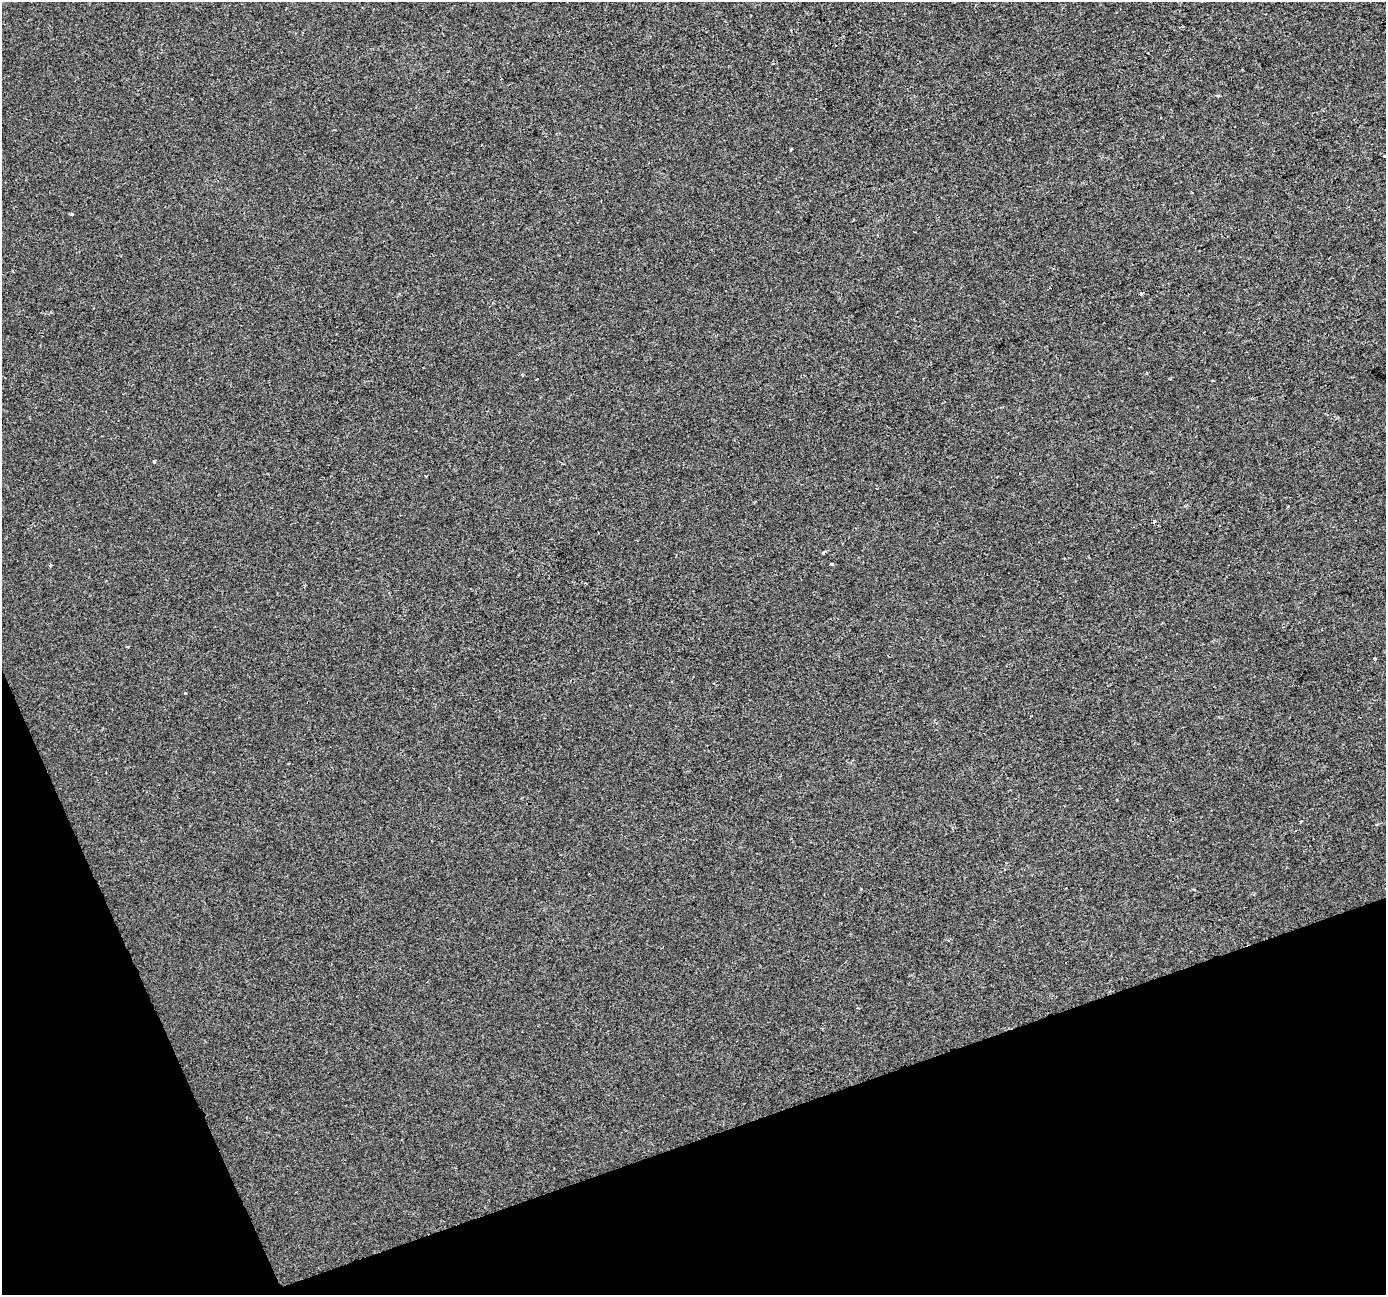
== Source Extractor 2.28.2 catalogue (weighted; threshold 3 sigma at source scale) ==
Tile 14 of 4 x 4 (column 2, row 4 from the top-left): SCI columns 1386-2769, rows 133-1425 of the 5537 x 5381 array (HDU 1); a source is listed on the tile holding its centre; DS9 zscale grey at full resolution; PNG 1388 x 1297 px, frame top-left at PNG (2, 2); no overlay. Shown black and unused: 17% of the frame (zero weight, under 2 of 3 exposures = <1% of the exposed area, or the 3 px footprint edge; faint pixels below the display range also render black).
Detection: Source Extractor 2.28.2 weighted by HDU 2 'WHT'; one run over the whole footprint, this tile lists its part. Background -4.76e-04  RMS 0.0042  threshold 0.019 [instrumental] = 3 sigma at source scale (4.5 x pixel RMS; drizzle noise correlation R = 1.50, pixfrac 1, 0.0396/0.0396 arcsec/px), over >= 5 px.
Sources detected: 13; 1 cosmic-ray / hot-pixel residue — not listed; the other 12 listed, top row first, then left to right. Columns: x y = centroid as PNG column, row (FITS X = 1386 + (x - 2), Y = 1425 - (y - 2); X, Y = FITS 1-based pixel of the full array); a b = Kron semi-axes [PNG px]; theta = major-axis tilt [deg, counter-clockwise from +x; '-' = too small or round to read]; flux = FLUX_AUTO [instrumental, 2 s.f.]
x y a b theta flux
791 149 3 2 - 0.55
1384 156 2 2 - 0.43
72 214 4 3 - 0.64
1141 293 4 3 - 1.1
536 379 4 2 - 0.86
154 461 4 3 - 0.69
1154 522 3 3 - 3.9
831 564 5 3 - 0.56
50 565 4 3 - 0.47
127 647 3 2 - 0.84
1374 659 3 3 - 0.73
185 693 3 3 - 0.52